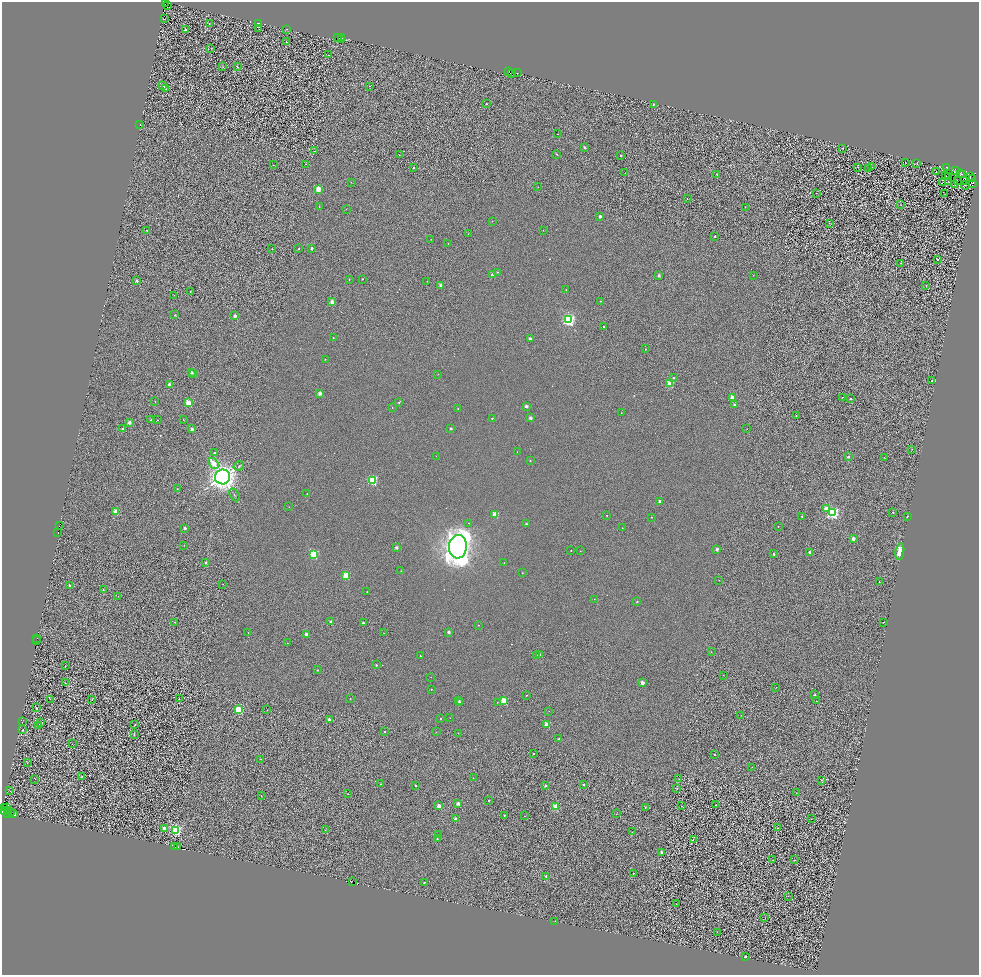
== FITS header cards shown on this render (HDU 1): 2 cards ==
NAXIS1  =                 1953
NAXIS2  =                 1946

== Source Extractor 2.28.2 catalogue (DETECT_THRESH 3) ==
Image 1953 x 1946 px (HDU 1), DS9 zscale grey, zoomed out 1/2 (1 PNG px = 2 x 2 image px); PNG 981 x 977 px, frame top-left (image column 1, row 1946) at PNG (2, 2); each listed source drawn as its Kron ellipse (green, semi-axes under 4 px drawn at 4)
Background 0.159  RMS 2.4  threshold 7.05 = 3 sigma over >= 5 px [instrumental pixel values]
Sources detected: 400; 91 cannot appear on this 1/2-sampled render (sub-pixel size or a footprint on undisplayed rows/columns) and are neither listed nor drawn; the other 309 listed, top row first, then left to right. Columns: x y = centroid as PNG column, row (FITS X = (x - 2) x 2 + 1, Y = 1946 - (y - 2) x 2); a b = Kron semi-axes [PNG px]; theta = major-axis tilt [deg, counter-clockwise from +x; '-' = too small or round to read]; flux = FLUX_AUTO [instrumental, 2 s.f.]
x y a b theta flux
165 2 2 1 - 8500
167 5 2 1 - 6200
164 19 3 1 - 120
209 23 2 2 - 95
258 23 3 1 - 410
259 29 2 2 - 170
287 29 2 2 - 230
186 30 2 2 - 2000
338 38 2 1 - 2600
341 38 3 1 - 1700
342 39 2 2 - 1600
286 42 3 3 - 350
211 48 2 1 - 140
329 55 2 1 - 280
237 66 2 2 - 560
223 67 2 2 - 270
508 71 2 1 - 4100
517 73 2 1 - 310
511 74 2 1 - 2900
163 86 2 2 - 1900
370 86 2 2 - 310
166 89 2 2 - 260
486 104 2 2 - 520
653 104 2 2 - 1200
140 124 2 1 - 900
558 134 2 1 - 250
585 147 2 2 - 1600
842 148 2 2 - 210
314 151 2 1 - 130
556 154 2 2 - 280
399 155 2 2 - 240
621 155 2 2 - 1300
906 162 2 1 - 310
306 164 2 2 - 260
917 164 2 1 - 280
273 165 2 2 - 180
857 167 3 2 - 150
871 167 2 1 - 120
947 167 2 2 - 150
414 168 2 2 - 490
868 169 2 1 - 160
936 171 2 2 - 420
956 171 3 1 - 130
625 173 2 1 - 130
961 173 3 1 - 270
717 174 2 2 - 460
963 174 2 1 - 200
945 176 2 1 - 110
948 176 2 1 - 150
970 176 3 1 - 170
973 178 2 1 - 130
957 180 2 1 - 130
965 180 3 1 - 33
949 181 3 1 - 110
351 182 2 2 - 160
942 183 3 2 - 120
973 183 2 2 - 280
954 184 3 1 - 110
965 185 4 1 - 190
538 187 2 1 - 140
318 189 2 2 - 13000
816 193 2 1 - 120
945 194 2 1 - 130
687 199 2 2 - 350
900 204 3 1 - 150
319 207 2 2 - 270
745 207 2 1 - 140
346 209 2 1 - 140
600 216 2 2 - 3900
492 221 2 1 - 180
829 223 3 2 - 200
147 230 2 2 - 410
543 230 2 2 - 130
468 234 2 2 - 150
715 236 2 2 - 1100
431 239 2 2 - 190
448 244 2 1 - 170
299 248 2 2 - 400
312 248 2 2 - 1200
272 249 2 2 - 580
937 259 2 2 - 1100
900 263 2 2 - 690
497 272 2 2 - 300
493 275 2 2 - 6300
659 275 2 2 - 2800
753 275 2 2 - 120
349 279 2 2 - 530
362 279 2 2 - 710
137 281 2 2 - 2800
427 281 2 1 - 190
441 285 2 2 - 5000
926 286 2 2 - 880
566 290 2 1 - 280
190 291 2 2 - 460
174 295 2 1 - 150
601 301 2 2 - 320
332 302 2 2 - 5900
175 315 2 2 - 590
235 316 2 2 - 4700
569 320 4 3 - 97000
603 327 2 2 - 840
333 338 2 2 - 430
530 338 2 2 - 3200
646 349 2 1 - 340
325 359 2 2 - 410
191 373 2 2 - 2500
194 373 3 2 - 410
438 374 2 2 - 160
673 377 2 2 - 1000
932 381 2 2 - 1600
670 384 3 2 - 15000
169 385 2 2 - 7300
320 393 2 2 - 4800
732 397 2 2 - 10000
842 397 2 1 - 220
850 399 2 2 - 1000
155 401 2 2 - 450
399 402 3 2 - 760
189 403 3 3 - 20000
734 405 2 2 - 2300
526 406 2 2 - 4400
392 408 2 1 - 270
458 408 2 2 - 450
621 413 2 2 - 160
796 416 3 2 - 260
492 418 2 2 - 790
530 418 2 2 - 3900
151 420 2 2 - 480
157 420 2 1 - 280
183 420 2 1 - 130
129 422 2 2 - 4500
451 428 2 2 - 1800
122 429 2 2 - 2200
192 429 2 2 - 3400
747 429 2 1 - 150
912 449 2 1 - 130
517 452 2 1 - 130
215 453 2 2 - 910
436 456 2 1 - 110
848 457 2 2 - 1700
884 458 2 1 - 150
530 461 2 2 - 400
213 463 6 3 -54 12000
239 466 5 3 - 530
223 477 7 7 - 390000
372 480 3 3 - 59000
177 489 2 2 - 500
307 494 2 1 - 260
234 495 7 2 -59 530
660 501 2 2 - 3000
289 507 2 2 - 150
826 508 3 2 - 8800
116 511 2 2 - 11000
893 512 2 2 - 780
833 513 3 3 - 110000
495 514 2 2 - 15000
607 515 2 2 - 350
802 516 2 2 - 1300
908 516 2 2 - 1000
651 517 2 2 - 280
469 523 2 2 - 320
526 524 2 2 - 1500
59 526 2 1 - 8800
778 527 2 2 - 340
185 528 2 2 - 2500
622 528 2 1 - 150
58 533 2 1 - 5700
853 539 2 2 - 5400
184 545 2 1 - 240
396 547 2 2 - 3300
458 547 11 9 87 580000
717 549 2 2 - 3400
571 551 2 1 - 220
580 551 2 2 - 170
810 552 2 2 - 4600
900 552 8 4 80 6400
313 554 3 3 - 57000
774 554 2 2 - 1500
206 563 2 2 - 1300
504 563 2 1 - 150
401 571 2 1 - 370
522 573 2 2 - 220
346 575 3 2 - 21000
719 580 2 1 - 300
879 582 2 1 - 200
223 584 2 2 - 140
69 586 2 2 - 800
103 590 2 2 - 390
367 592 2 2 - 590
118 596 2 1 - 160
594 599 2 2 - 150
637 602 2 2 - 910
175 622 3 2 - 320
331 622 2 2 - 3100
883 622 2 1 - 190
363 623 2 2 - 2400
478 625 2 2 - 300
449 632 2 2 - 3300
248 633 2 1 - 150
384 633 2 1 - 130
306 634 2 2 - 4400
37 638 2 1 - 590
36 641 2 1 - 600
287 643 2 1 - 100
711 652 2 2 - 210
540 654 2 2 - 1800
537 655 2 2 - 1300
420 656 2 2 - 260
376 665 2 2 - 1100
65 666 2 2 - 490
317 670 2 2 - 550
723 675 2 2 - 180
431 677 2 1 - 110
65 683 2 1 - 190
642 683 2 2 - 6100
776 687 2 1 - 170
431 689 2 2 - 260
527 695 2 2 - 380
815 695 2 2 - 1200
50 699 2 2 - 140
179 699 2 1 - 210
350 699 2 2 - 660
92 700 3 2 - 340
504 700 3 3 - 18000
459 701 2 2 - 700
816 701 2 2 - 330
497 702 2 2 - 300
460 703 2 2 - 3300
36 708 2 2 - 1500
239 710 3 3 - 44000
267 710 2 1 - 180
549 711 2 2 - 150
741 715 2 1 - 230
441 718 2 2 - 770
450 718 2 1 - 110
329 719 2 2 - 2200
22 722 2 1 - 130
41 723 2 2 - 1600
547 724 2 2 - 12000
135 725 2 2 - 720
39 726 2 2 - 830
22 730 2 2 - 1500
385 732 2 2 - 880
436 732 2 2 - 140
458 733 2 2 - 400
134 734 2 2 - 1100
559 739 2 2 - 1200
72 744 2 2 - 280
533 754 2 1 - 390
714 754 2 2 - 520
261 759 2 2 - 150
27 763 2 1 - 160
752 767 2 2 - 210
82 776 3 3 - 570
473 778 2 2 - 120
35 779 2 1 - 83
679 779 2 1 - 420
822 780 2 1 - 89
381 784 2 2 - 410
415 785 2 2 - 1200
546 785 2 2 - 1500
584 785 2 2 - 970
677 788 2 2 - 270
10 791 3 1 - 160
796 793 2 1 - 200
348 794 2 2 - 270
261 796 2 2 - 160
488 800 2 2 - 410
458 803 2 2 - 4100
716 805 2 2 - 920
439 806 2 2 - 7600
682 806 2 2 - 190
7 807 3 1 - 6900
555 807 2 2 - 15000
645 807 2 2 - 570
4 808 3 2 - 15000
5 811 2 1 - 2500
8 811 2 2 - 11000
12 812 2 1 - 3200
7 814 2 1 - 1000
13 814 2 1 - 8300
616 814 2 2 - 140
504 815 2 2 - 340
524 816 2 2 - 180
455 819 2 2 - 3600
811 819 2 2 - 340
778 828 2 1 - 570
164 829 3 2 - 7600
176 830 3 3 - 89000
325 830 2 2 - 200
632 832 2 1 - 200
438 835 2 1 - 280
437 839 2 2 - 380
693 839 2 2 - 870
174 846 2 1 - 27000
178 847 2 1 - 1800
661 852 2 2 - 2400
773 860 2 1 - 170
795 860 2 1 - 95
634 873 2 2 - 660
546 876 2 2 - 1400
352 882 3 2 - 1900
424 883 2 2 - 460
788 896 2 2 - 150
676 904 2 1 - 170
765 918 2 2 - 160
555 921 2 1 - 110
717 932 2 2 - 200
746 956 2 2 - 760
At the frame edge (FLAGS 8, measured only in part): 1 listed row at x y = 165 2
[91 sub-pixel or undisplayed-footprint detections neither listed nor drawn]